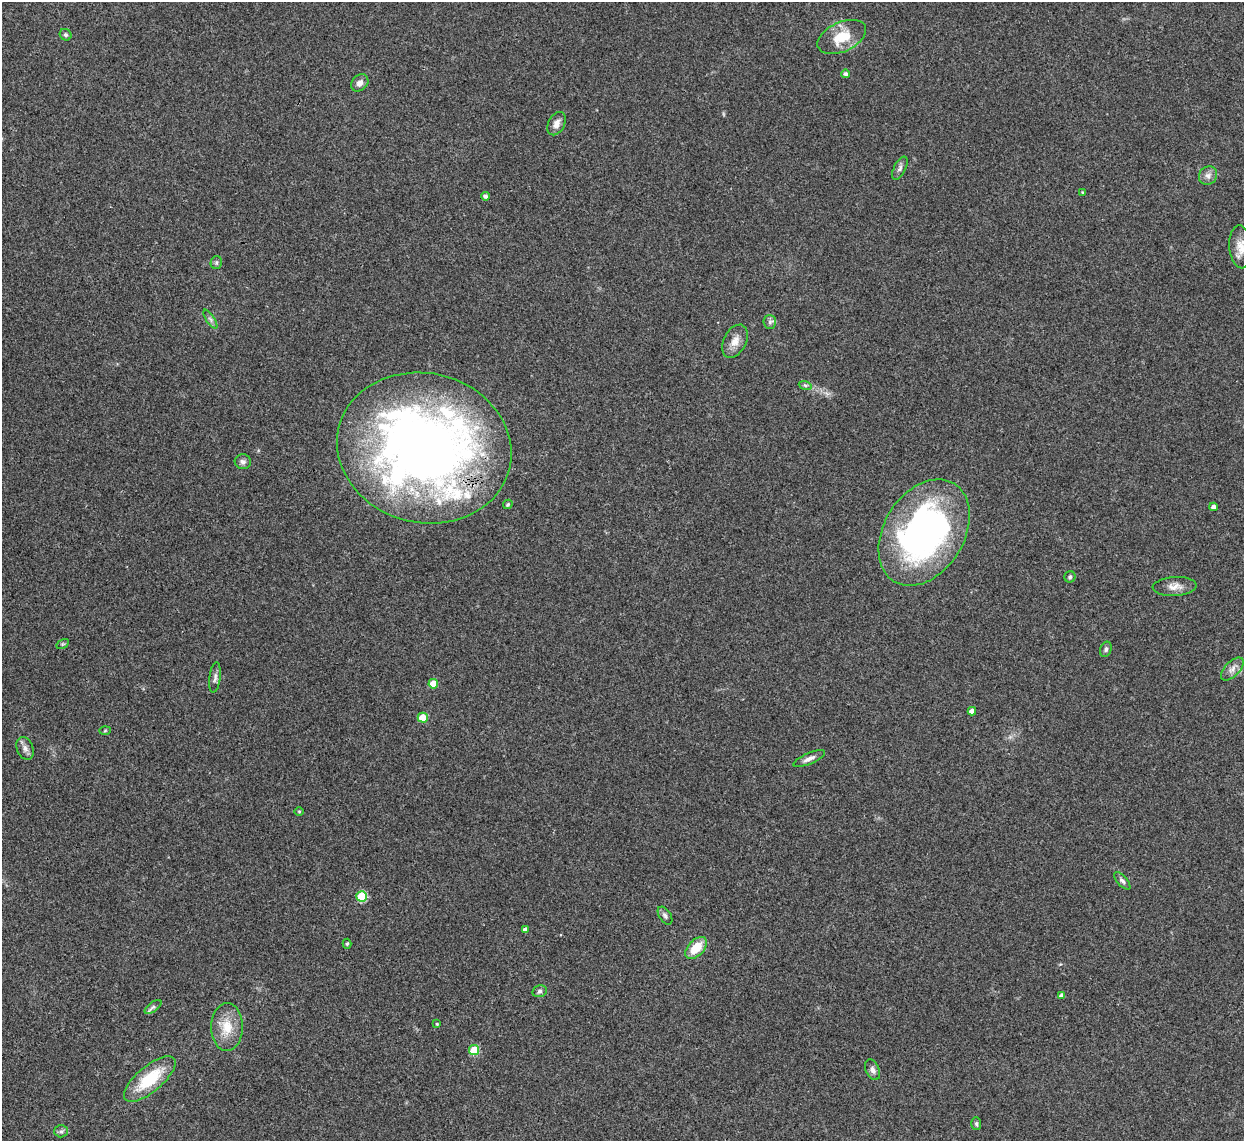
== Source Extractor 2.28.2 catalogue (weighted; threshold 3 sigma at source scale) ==
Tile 7 of 4 x 4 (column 3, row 2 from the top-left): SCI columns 2490-3731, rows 2536-3674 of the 4975 x 4956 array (HDU 1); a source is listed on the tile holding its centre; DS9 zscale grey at full resolution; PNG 1246 x 1143 px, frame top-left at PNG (2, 2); each listed source drawn as its Kron ellipse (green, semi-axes under 4 px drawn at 4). Shown black and unused: <1% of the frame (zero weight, under 3 of 4 exposures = <1% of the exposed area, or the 3 px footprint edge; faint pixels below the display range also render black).
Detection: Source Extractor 2.28.2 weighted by HDU 2 'WHT'; one run over the whole footprint, this tile lists its part. Background 0.166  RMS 0.007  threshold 0.0317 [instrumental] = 3 sigma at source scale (4.5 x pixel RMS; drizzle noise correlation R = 1.50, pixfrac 1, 0.05/0.05 arcsec/px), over >= 5 px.
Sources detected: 50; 1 inside a brighter listed object's ellipse — not listed separately; the other 49 listed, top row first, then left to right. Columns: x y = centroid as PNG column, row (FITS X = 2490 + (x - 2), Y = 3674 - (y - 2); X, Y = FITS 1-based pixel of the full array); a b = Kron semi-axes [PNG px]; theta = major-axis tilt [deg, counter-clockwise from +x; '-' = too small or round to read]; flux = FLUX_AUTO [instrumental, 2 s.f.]
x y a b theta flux
66 35 6 5 - 1.5
842 37 26 14 24 18
846 74 4 4 - 2
360 83 9 7 45 3.7
557 124 12 8 62 4.8
900 168 12 5 63 2.5
1208 176 10 8 46 3.5
1082 192 4 3 - 0.58
485 196 4 4 - 2
1241 247 21 11 -85 8
216 262 6 5 - 1.4
210 319 11 4 -57 1.9
770 322 7 6 - 1.7
735 341 18 11 63 7.2
805 385 6 4 -18 1.2
424 448 88 75 -13 660
243 462 8 7 - 2.3
508 504 5 4 - 0.97
1213 507 4 4 - 2.8
924 533 57 40 58 230
1070 577 5 5 - 1.2
1175 587 22 9 3 6.3
63 644 7 4 33 1.1
1106 649 8 5 71 1.7
1232 669 14 7 46 4.2
215 677 15 5 83 2.8
433 684 5 5 - 14
972 711 4 4 - 3.8
423 718 5 5 - 19
105 731 6 4 2 0.77
25 748 12 8 -68 3.3
809 759 17 5 23 3.8
299 811 5 3 - 0.58
1122 881 11 5 -48 1.9
361 896 5 5 - 42
665 916 10 6 -57 2.2
525 930 4 4 - 3.2
347 944 5 4 - 0.92
696 948 13 8 47 15
540 991 7 5 14 1.7
1061 995 4 4 - 2.4
153 1007 10 4 37 1.8
437 1024 3 3 - 0.64
227 1027 24 16 89 16
474 1050 5 5 - 24
872 1070 11 6 -65 3
150 1079 32 13 40 31
976 1124 6 5 - 1.2
61 1131 6 6 - 1.8
Overlapping masked pixels (flux is a lower limit): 1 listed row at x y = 424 448
Isophote crosses this tile's border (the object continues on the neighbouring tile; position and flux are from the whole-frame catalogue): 1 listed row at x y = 1241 247